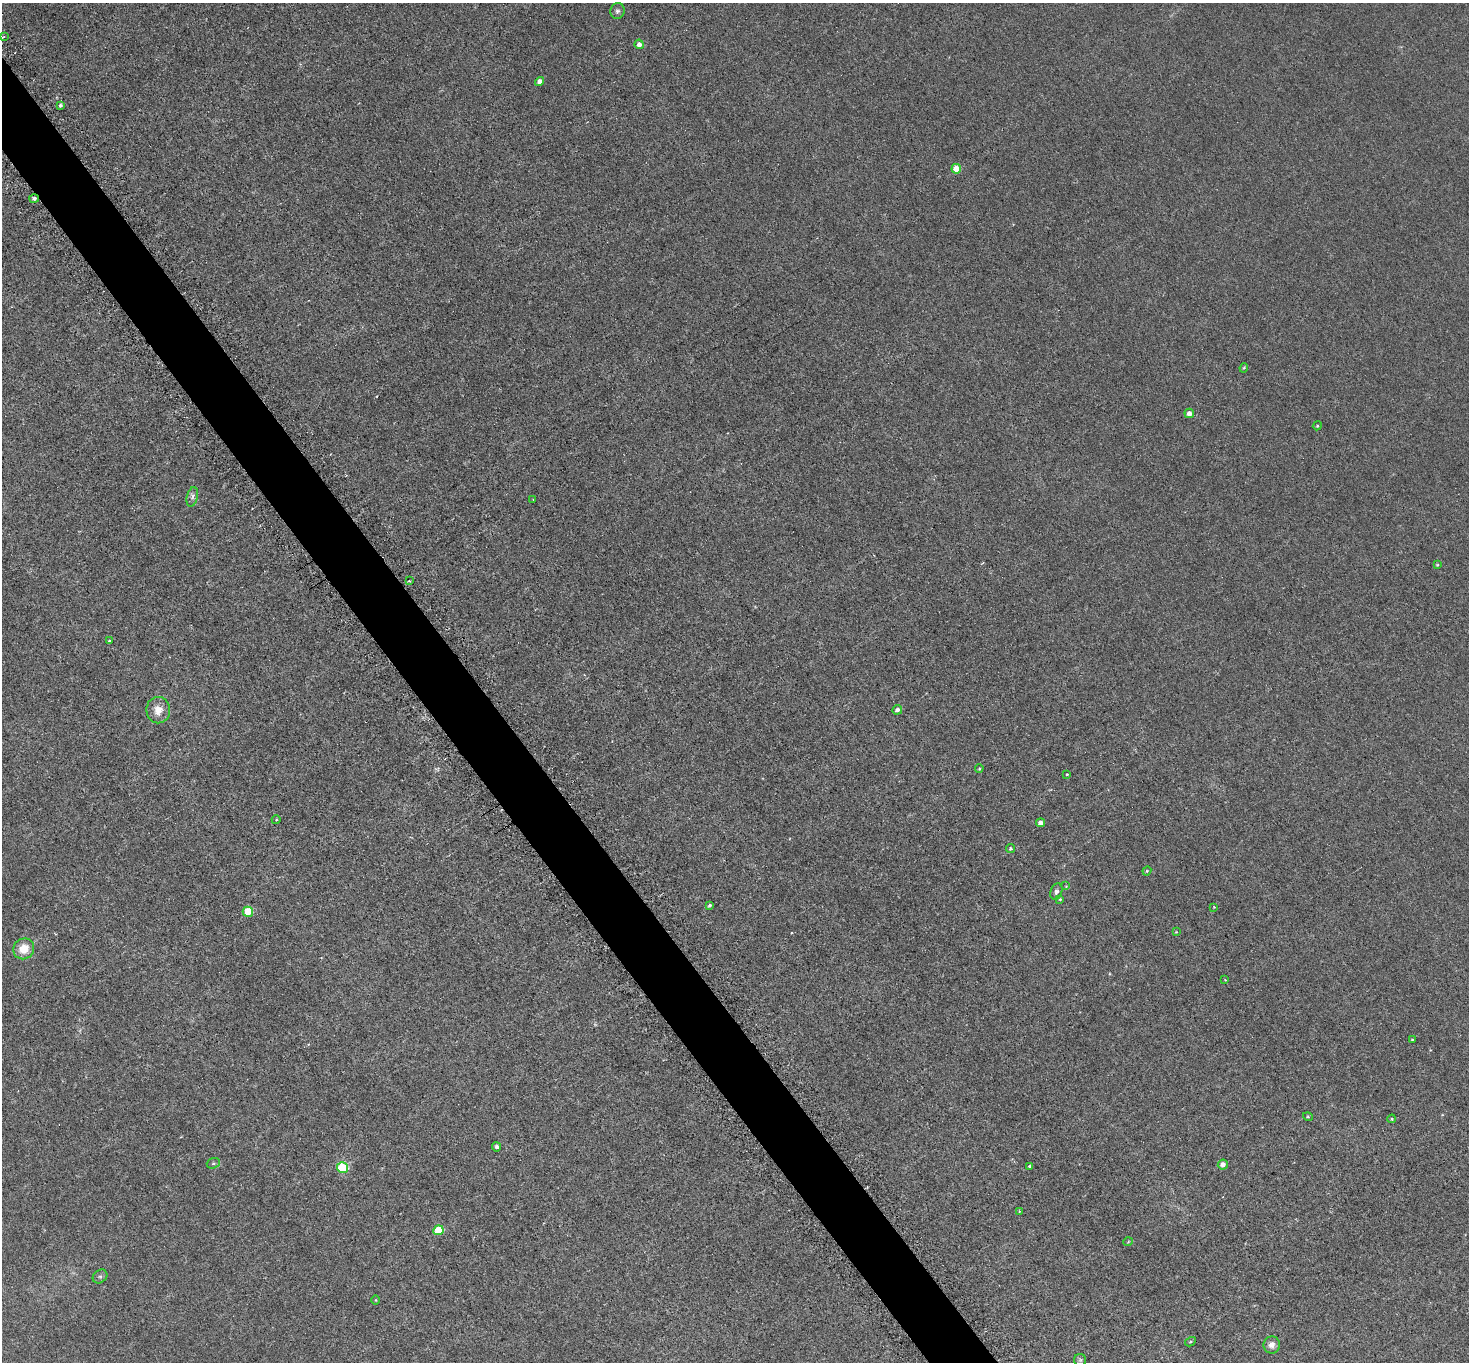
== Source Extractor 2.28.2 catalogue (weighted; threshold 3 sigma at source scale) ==
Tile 11 of 4 x 4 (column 3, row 3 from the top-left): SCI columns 2976-4442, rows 1683-3042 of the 5951 x 5944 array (HDU 1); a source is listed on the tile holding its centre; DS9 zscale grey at full resolution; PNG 1471 x 1364 px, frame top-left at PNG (2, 3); each listed source drawn as its Kron ellipse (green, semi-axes under 4 px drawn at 4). Shown black and unused: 4% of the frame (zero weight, under 3 of 6 exposures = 3% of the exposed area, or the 3 px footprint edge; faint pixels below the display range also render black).
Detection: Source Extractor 2.28.2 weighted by HDU 2 'WHT'; one run over the whole footprint, this tile lists its part. Background 0.0103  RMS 0.0032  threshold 0.0132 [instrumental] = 3 sigma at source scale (4.09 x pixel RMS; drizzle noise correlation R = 1.36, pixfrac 0.8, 0.05/0.05 arcsec/px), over >= 5 px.
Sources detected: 50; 1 too faint to see at this stretch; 1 cosmic-ray / hot-pixel residue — neither listed nor drawn; the other 48 listed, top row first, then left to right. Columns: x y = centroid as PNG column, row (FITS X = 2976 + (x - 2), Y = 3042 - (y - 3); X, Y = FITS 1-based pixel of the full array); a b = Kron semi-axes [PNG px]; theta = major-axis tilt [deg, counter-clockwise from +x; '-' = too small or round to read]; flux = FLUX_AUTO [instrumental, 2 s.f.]
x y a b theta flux
617 11 8 7 - 0.79
3 37 4 2 - 0.43
639 44 5 4 - 1.6
540 82 5 4 - 1.6
61 105 4 4 - 0.66
956 169 5 5 - 4.7
34 199 5 4 - 0.94
1244 368 5 4 - 0.32
1189 413 5 4 - 1.8
1317 426 4 3 - 0.31
192 497 10 5 77 0.98
533 500 3 2 - 0.17
1437 565 3 3 - 0.32
409 581 3 2 - 0.31
109 641 3 3 - 0.24
158 710 13 11 -83 3.2
897 710 5 4 - 0.91
979 768 4 3 - 0.3
1067 774 3 2 - 0.25
276 820 4 3 - 0.24
1040 823 4 4 - 1.5
1011 848 4 4 - 0.46
1147 871 4 4 - 0.3
1066 886 4 4 - 0.29
1056 892 8 5 73 0.85
1060 899 3 3 - 0.33
710 905 4 3 - 0.6
1214 907 3 3 - 0.26
248 912 5 5 - 9.5
1176 932 4 4 - 0.24
24 949 11 10 - 4.7
1225 980 4 3 - 0.22
1412 1040 3 2 - 0.24
1308 1117 5 3 - 0.3
1392 1119 4 3 - 0.34
497 1147 4 4 - 0.86
213 1163 7 5 19 0.59
1223 1164 5 5 - 1.6
1029 1166 4 3 - 0.71
343 1167 5 5 - 19
1019 1211 4 2 - 0.19
438 1230 5 5 - 10
1128 1242 5 3 - 0.22
100 1276 8 6 39 0.65
376 1300 5 3 - 0.23
1190 1342 5 3 - 0.34
1272 1345 8 8 - 1.5
1080 1360 6 6 - 0.56
Overlapping masked pixels (flux is a lower limit): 1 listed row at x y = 34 199